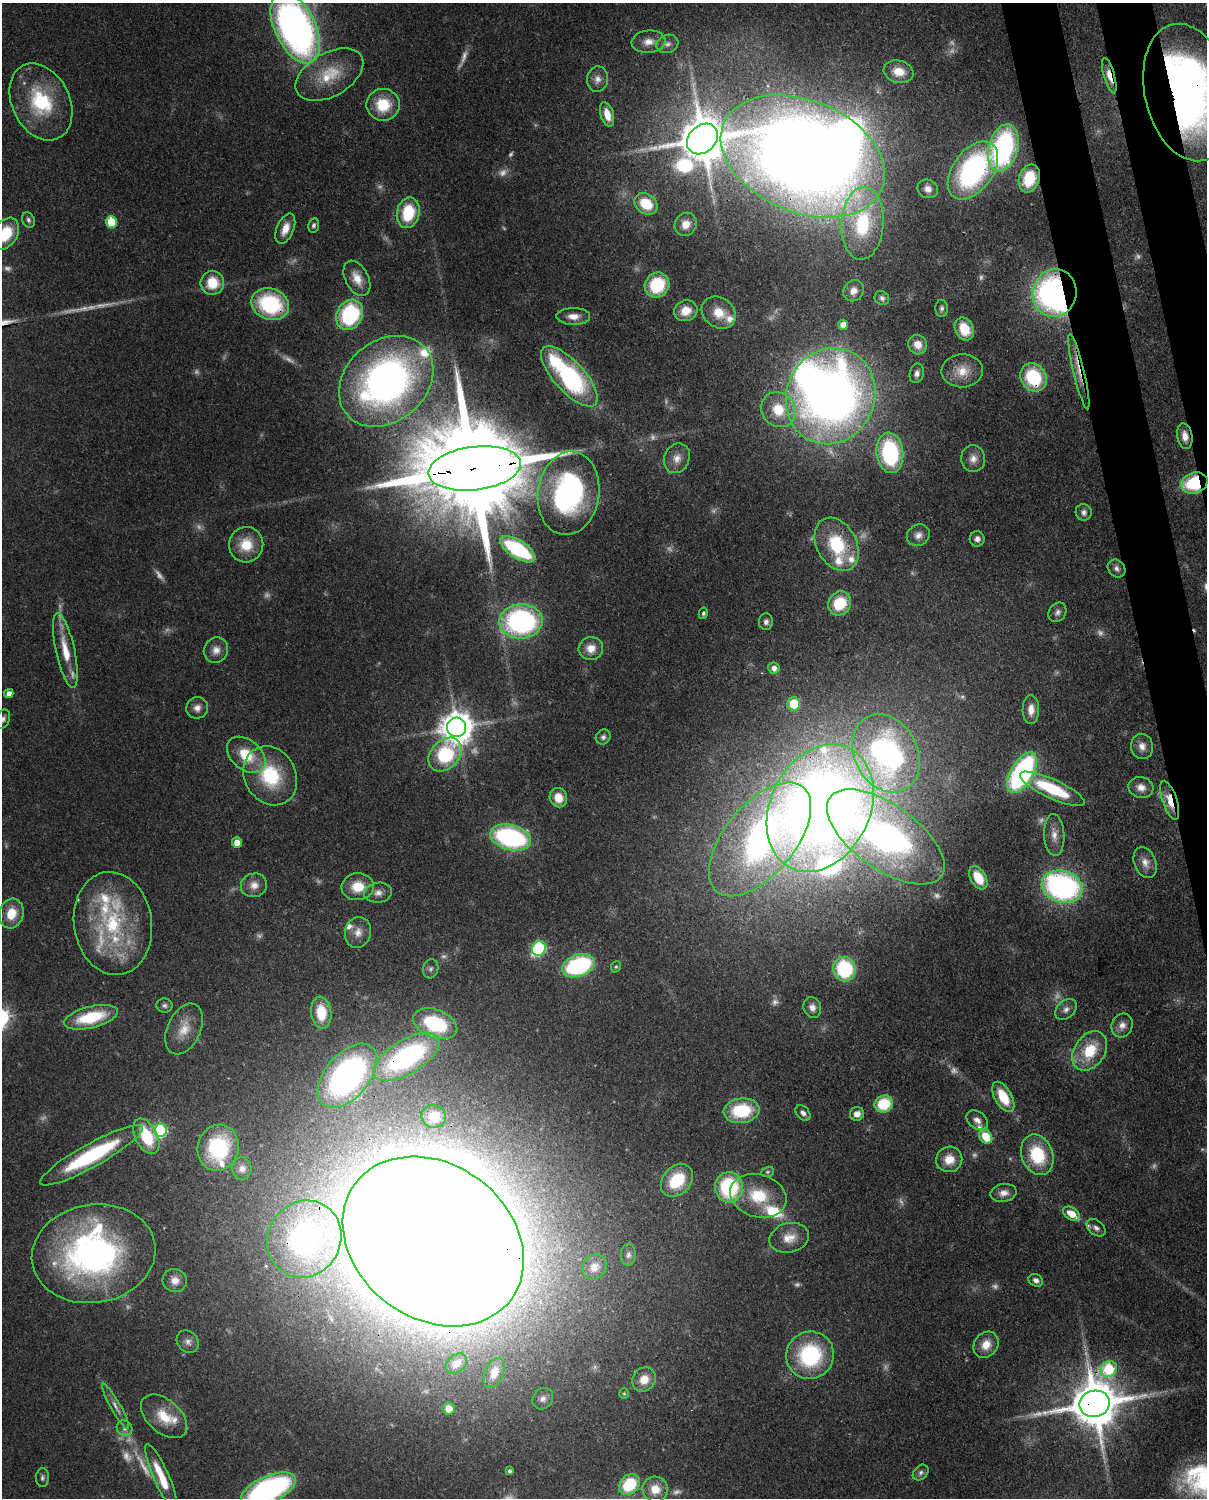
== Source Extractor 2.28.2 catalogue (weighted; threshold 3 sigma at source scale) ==
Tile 6 of 4 x 3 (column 2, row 2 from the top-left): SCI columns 1296-2500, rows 1651-3146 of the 5000 x 4909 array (HDU 1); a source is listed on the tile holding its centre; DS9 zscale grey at full resolution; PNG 1209 x 1500 px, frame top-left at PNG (2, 3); each listed source drawn as its Kron ellipse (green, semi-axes under 4 px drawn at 4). Shown black and unused: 4% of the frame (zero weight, under 3 of 4 exposures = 7% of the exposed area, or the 3 px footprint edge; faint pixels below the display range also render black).
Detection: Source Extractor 2.28.2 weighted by HDU 2 'WHT'; one run over the whole footprint, this tile lists its part. Background 0.0858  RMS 0.0039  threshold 0.0177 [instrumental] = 3 sigma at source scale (4.5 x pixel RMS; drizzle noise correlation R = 1.50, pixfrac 1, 0.05/0.05 arcsec/px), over >= 5 px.
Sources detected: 246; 49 too faint to see at this stretch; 6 inside a brighter object's white glare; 1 cosmic-ray / hot-pixel residue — neither listed nor drawn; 19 inside a brighter listed object's ellipse — not listed separately; the other 171 listed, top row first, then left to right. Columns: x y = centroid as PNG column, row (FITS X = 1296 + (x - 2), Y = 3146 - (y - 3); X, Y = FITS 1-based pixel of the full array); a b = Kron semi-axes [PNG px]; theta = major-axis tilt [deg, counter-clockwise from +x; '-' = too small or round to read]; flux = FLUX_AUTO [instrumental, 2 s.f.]
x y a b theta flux
295 28 38 20 -64 230
648 42 17 11 5 4.7
667 44 11 9 17 2.2
899 72 15 11 -14 7.1
329 75 37 21 30 18
1109 76 18 5 -74 5.4
598 79 13 10 82 3
1188 92 70 43 -77 290
41 102 40 29 -63 34
383 105 16 16 - 14
607 114 12 6 -73 5.6
702 139 17 13 44 2100
1003 148 24 14 74 86
803 156 86 56 -22 880
973 170 33 20 54 86
1029 179 14 10 72 18
928 189 10 9 - 2.8
646 204 12 9 -37 13
408 213 15 11 78 20
28 220 8 6 -66 1.1
111 222 6 5 - 18
862 223 36 21 87 36
686 224 12 11 - 5.3
314 225 7 5 81 1.2
285 229 16 8 67 5.3
5 234 17 12 58 18
357 278 19 11 -63 6.2
212 283 12 12 - 12
657 285 13 12 - 23
853 291 11 9 49 3.2
1055 293 24 22 77 130
882 298 7 6 - 1.2
270 304 19 15 -19 39
942 308 8 6 89 1.2
686 311 12 10 21 6.9
719 313 18 14 -37 8.3
350 315 16 12 62 48
573 316 17 8 -1 4.1
843 325 5 5 - 5.4
964 329 12 9 -64 10
918 345 10 9 - 4.4
962 371 21 16 3 8
1079 372 39 5 -77 6.3
917 373 10 7 77 1.9
569 376 38 15 -48 73
1033 377 15 12 -54 27
386 381 51 40 41 200
831 396 49 44 66 370
778 410 18 16 -50 13
1185 436 13 7 -80 3.8
890 453 20 13 -83 51
677 458 15 12 67 4.3
973 459 13 12 - 3.7
475 468 46 21 7 15000
1194 483 13 10 17 29
568 493 42 30 82 85
1084 512 8 8 - 1.7
918 535 12 10 34 3
977 539 7 7 - 2
837 544 28 20 -62 25
246 545 18 17 - 11
518 549 20 9 -32 42
1117 569 10 8 -48 1.8
840 603 12 11 - 17
1057 612 10 8 56 1.8
703 613 6 4 77 1
521 621 22 17 3 90
766 622 8 7 - 1.6
591 648 12 11 - 5.4
216 650 13 12 - 4
65 651 38 9 -78 11
774 668 6 5 - 2.6
9 693 4 4 - 3
794 704 6 6 - 10
197 708 11 10 - 3
1031 710 14 8 88 4.1
3 719 10 6 67 1.6
457 727 9 9 - 830
603 737 8 7 - 1.3
1142 746 13 11 -79 3.5
886 753 41 31 -62 130
246 755 22 15 -40 14
445 755 19 14 47 34
1022 773 22 11 59 83
270 776 31 25 -60 28
1141 787 12 10 -13 3.8
1052 789 35 9 -25 27
558 798 10 8 -69 6.4
1170 800 20 7 -72 8.6
820 808 67 49 63 510
1054 835 21 10 -87 4.8
510 837 20 12 -15 74
886 837 68 32 -35 220
760 839 68 35 50 170
237 842 5 5 - 5.8
1145 862 16 11 -69 4.1
978 878 13 7 -59 12
254 885 13 12 - 4.1
358 887 16 13 5 10
1062 887 21 15 -17 110
378 893 14 10 8 3
11 913 15 12 75 9.7
113 923 52 39 -82 48
358 932 15 13 75 4.5
539 948 8 6 52 55
578 966 17 10 20 56
616 967 6 4 68 0.61
431 969 9 7 72 1.4
844 969 12 11 - 34
164 1005 8 7 - 1.4
812 1007 10 8 -69 2.6
1066 1009 12 8 40 2.5
321 1013 16 10 -84 13
91 1017 28 10 14 23
435 1024 23 14 -21 37
1122 1025 12 10 64 3.1
184 1029 27 16 65 9.2
1090 1051 21 15 56 16
406 1057 37 17 31 86
347 1076 37 22 50 130
1003 1097 17 8 -60 12
884 1104 9 8 - 18
741 1111 18 12 6 23
803 1113 9 6 -47 2
857 1114 7 6 - 2.9
434 1116 12 11 - 7.2
977 1120 12 8 -37 2.6
160 1130 6 6 - 61
146 1136 19 11 -63 19
986 1136 8 6 -56 11
218 1148 23 20 74 40
91 1155 58 11 29 48
1037 1155 21 15 -69 22
949 1159 13 12 - 6.7
242 1169 11 9 -86 2.8
768 1172 6 5 - 0.68
677 1180 18 14 47 19
729 1187 15 14 - 40
1004 1193 13 9 11 3
758 1196 29 21 -16 19
1071 1214 9 6 -34 6.4
1096 1228 10 7 -38 1.7
789 1238 20 14 13 6.7
304 1239 39 36 60 110
433 1241 97 77 -37 4100
94 1254 62 49 9 140
628 1255 11 7 87 1.6
594 1267 13 11 53 4.1
1036 1280 7 6 - 2
175 1281 12 11 - 4
188 1342 12 10 -47 2.5
986 1345 14 11 51 5.9
810 1355 24 23 - 40
456 1364 12 8 39 3.1
1109 1369 9 7 44 33
494 1373 15 9 67 4.2
644 1379 13 11 52 5.7
624 1394 5 4 - 0.56
543 1399 11 9 54 2.4
1095 1404 15 13 11 2300
116 1406 26 5 -61 2.9
448 1408 6 6 - 4.2
164 1416 27 16 -41 12
125 1428 8 7 - 1.8
509 1471 4 3 - 1.1
921 1473 9 6 46 1.4
161 1477 36 7 -66 13
42 1478 9 6 88 1.3
629 1484 11 9 45 20
268 1489 29 13 24 100
655 1489 13 12 - 6.6
Overlapping masked pixels (flux is a lower limit): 20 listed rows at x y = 1109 76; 1188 92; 702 139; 803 156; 1029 179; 1055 293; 270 304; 1079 372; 1033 377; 831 396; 1185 436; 475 468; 1194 483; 1170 800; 820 808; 406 1057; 304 1239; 433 1241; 1109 1369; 1095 1404
Isophote crosses this tile's border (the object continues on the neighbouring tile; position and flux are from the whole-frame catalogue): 5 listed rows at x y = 295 28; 1188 92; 5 234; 3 719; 268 1489